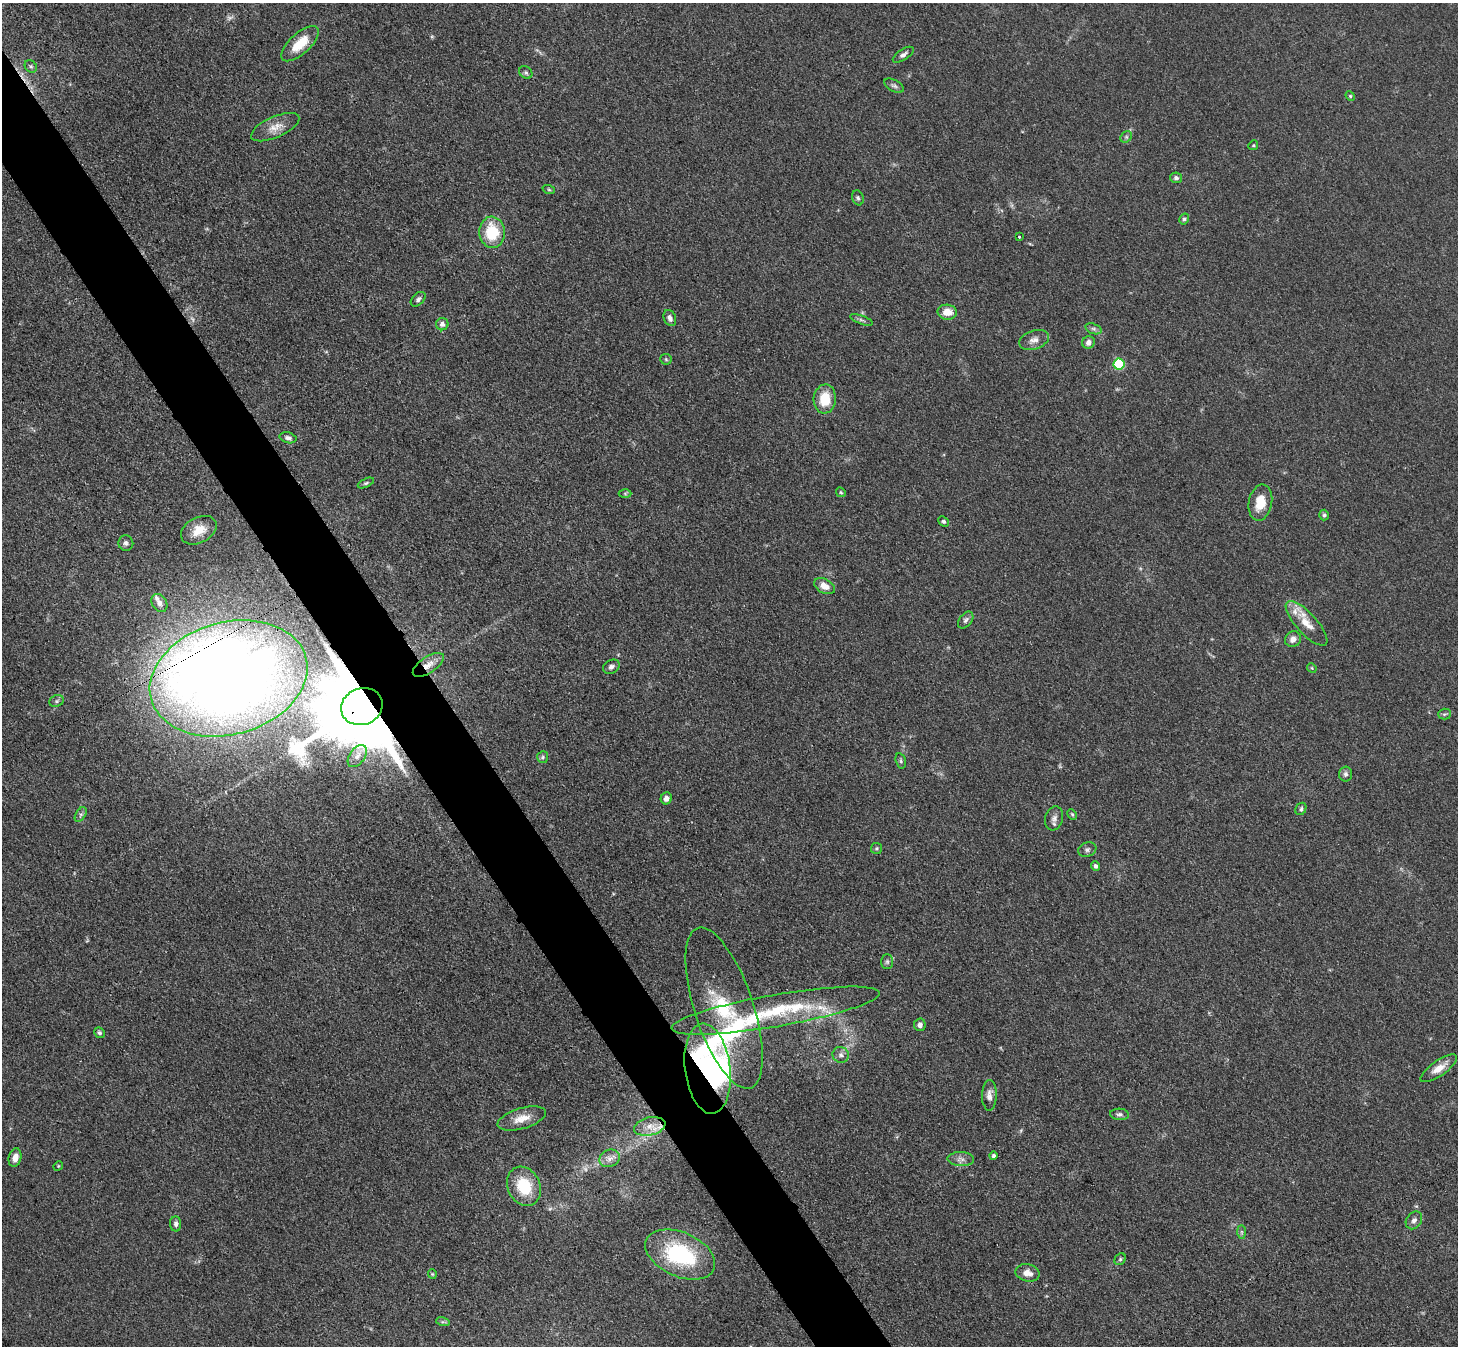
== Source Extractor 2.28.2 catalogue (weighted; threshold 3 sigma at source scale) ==
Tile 11 of 4 x 4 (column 3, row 3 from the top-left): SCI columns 2929-4384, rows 1652-2995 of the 5857 x 5850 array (HDU 1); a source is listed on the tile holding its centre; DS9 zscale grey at full resolution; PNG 1460 x 1348 px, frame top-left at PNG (2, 3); each listed source drawn as its Kron ellipse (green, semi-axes under 4 px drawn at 4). Shown black and unused: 5% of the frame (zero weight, under 3 of 4 exposures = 2% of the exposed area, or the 3 px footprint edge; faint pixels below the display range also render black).
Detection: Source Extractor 2.28.2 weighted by HDU 2 'WHT'; one run over the whole footprint, this tile lists its part. Background 0.0589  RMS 0.0058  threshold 0.0261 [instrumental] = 3 sigma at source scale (4.5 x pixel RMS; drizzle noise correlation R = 1.50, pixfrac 1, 0.05/0.05 arcsec/px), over >= 5 px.
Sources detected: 94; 3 too faint to see at this stretch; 2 inside a brighter object's white glare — neither listed nor drawn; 4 inside a brighter listed object's ellipse — not listed separately; the other 85 listed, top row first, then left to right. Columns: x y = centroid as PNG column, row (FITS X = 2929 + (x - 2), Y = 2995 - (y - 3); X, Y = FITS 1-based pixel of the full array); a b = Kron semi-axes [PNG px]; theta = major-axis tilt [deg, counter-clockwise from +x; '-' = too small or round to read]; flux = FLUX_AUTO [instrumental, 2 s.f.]
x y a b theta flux
300 44 23 10 42 14
903 55 12 5 33 2.1
31 66 7 5 -43 1.1
526 72 7 5 -39 1.3
894 86 10 6 -27 1.7
1350 96 5 4 - 0.72
275 127 26 10 24 7.2
1126 137 6 5 - 1
1253 145 5 4 - 0.68
1176 178 6 5 - 1.8
549 190 6 4 -19 0.77
858 198 8 5 -69 1.3
1184 219 5 4 - 1.2
492 232 16 13 -85 23
1019 237 3 3 - 1.7
418 299 9 5 44 1.7
947 312 10 7 -4 7.3
670 318 8 6 -68 2.7
861 320 12 3 -20 1.3
442 324 6 6 - 2.2
1093 329 8 5 -19 1.5
1034 340 15 9 19 4.1
1088 342 6 6 - 3.1
666 359 5 5 - 0.81
1119 364 5 5 - 46
825 399 14 11 85 14
288 438 8 5 -15 1.8
366 483 9 4 26 0.99
841 492 5 4 - 0.69
625 493 6 4 0 0.88
1260 503 18 11 79 12
1324 515 5 4 - 1.1
944 521 6 4 -41 1
199 530 19 12 28 9.3
126 543 8 7 - 1.7
825 586 11 7 -29 5.9
159 603 9 7 -60 2.7
966 620 9 6 51 1.6
1307 623 29 10 -48 10
1293 639 8 7 - 3.8
428 665 18 8 34 5.6
611 667 9 6 29 1.9
1312 668 5 4 - 0.67
229 678 80 56 15 880
57 701 7 5 23 1.2
362 707 21 18 20 14000
1444 714 6 5 - 1.1
357 756 12 7 54 3.5
543 757 6 5 - 1.1
901 761 8 5 -74 1.1
1346 774 7 6 - 1.7
666 798 6 5 - 3.2
1301 809 6 5 - 1.1
81 814 8 5 58 1.4
1072 814 6 4 -62 0.83
1054 818 12 9 73 2.9
877 848 5 5 - 0.98
1087 850 9 7 21 1.9
1096 866 5 4 - 1.9
887 962 7 6 - 1.3
724 1008 84 29 -72 54
776 1011 106 16 10 52
920 1025 6 6 - 2.3
99 1033 6 5 - 1.2
841 1055 8 8 - 2.4
1439 1068 21 7 35 7.2
708 1069 45 22 -83 130
989 1095 15 7 89 3.7
1120 1114 9 5 -5 1.7
522 1118 25 10 16 7.9
650 1126 16 9 12 6.4
993 1156 4 4 - 1.1
15 1158 9 6 77 5
610 1158 10 8 23 3.4
961 1159 13 7 -1 3
58 1166 5 4 - 0.56
524 1186 20 16 -64 22
1414 1220 9 7 54 2.7
176 1224 7 5 -86 1.8
1241 1232 7 4 -89 1.1
680 1254 37 22 -24 55
1120 1259 6 5 - 0.95
1027 1273 12 8 -11 4.9
432 1274 4 4 - 0.65
443 1322 7 4 -17 1.1
Overlapping masked pixels (flux is a lower limit): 4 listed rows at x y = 428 665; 229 678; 362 707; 708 1069